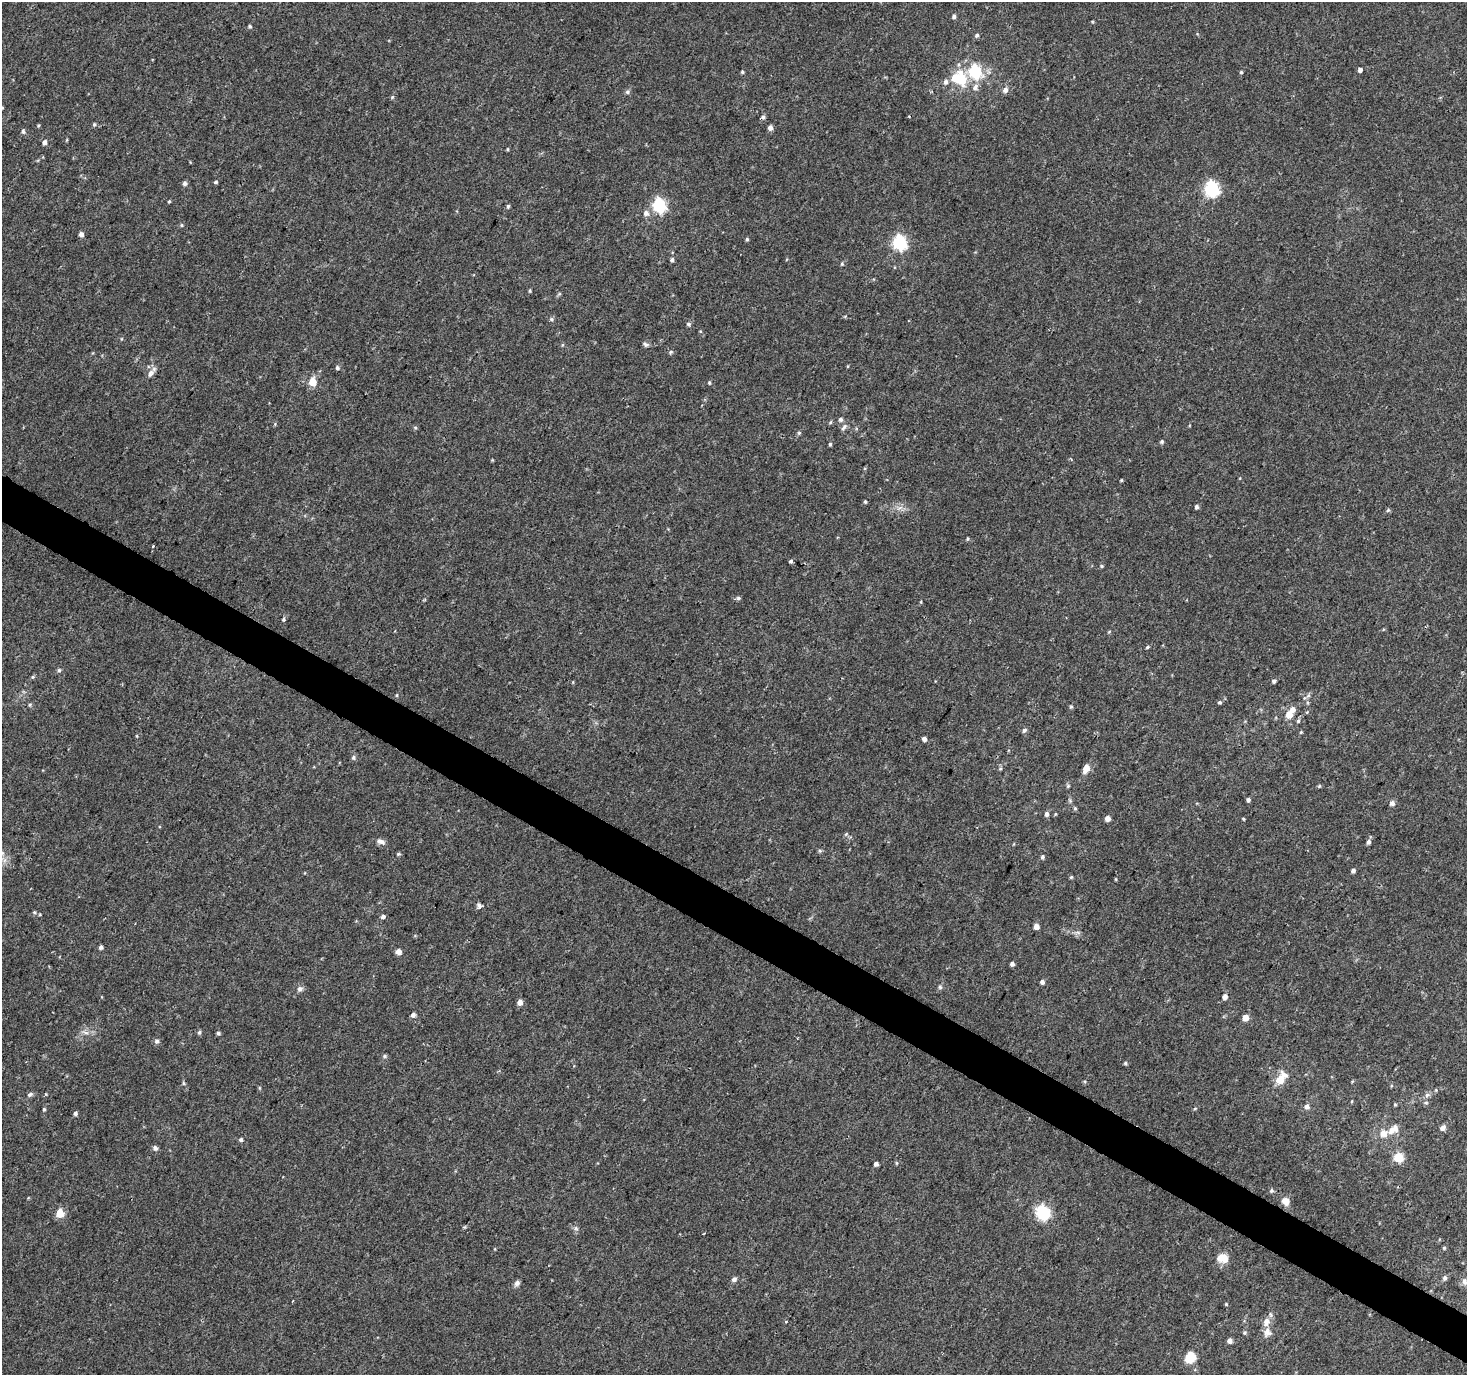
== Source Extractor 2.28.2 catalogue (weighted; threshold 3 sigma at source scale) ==
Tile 6 of 4 x 4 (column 2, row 2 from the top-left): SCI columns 1466-2930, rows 2937-4309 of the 5865 x 5939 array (HDU 1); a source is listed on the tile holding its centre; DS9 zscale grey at full resolution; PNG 1469 x 1377 px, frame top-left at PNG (2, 2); no overlay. Shown black and unused: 3% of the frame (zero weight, under 2 of 3 exposures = <1% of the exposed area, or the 3 px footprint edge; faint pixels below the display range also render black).
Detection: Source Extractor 2.28.2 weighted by HDU 2 'WHT'; one run over the whole footprint, this tile lists its part. Background 0.0226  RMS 0.0054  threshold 0.0244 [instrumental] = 3 sigma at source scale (4.5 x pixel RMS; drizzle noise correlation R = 1.50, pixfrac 1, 0.0396/0.0396 arcsec/px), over >= 5 px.
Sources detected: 153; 1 inside a brighter object's white glare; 1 cosmic-ray / hot-pixel residue — not listed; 2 inside a brighter listed object's ellipse — not listed separately; the other 149 listed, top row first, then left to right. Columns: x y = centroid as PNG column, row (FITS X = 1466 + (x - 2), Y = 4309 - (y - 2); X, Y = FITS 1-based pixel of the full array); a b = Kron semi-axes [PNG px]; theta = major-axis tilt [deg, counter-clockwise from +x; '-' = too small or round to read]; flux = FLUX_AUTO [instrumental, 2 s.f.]
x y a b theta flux
954 17 5 4 - 1.3
250 26 5 5 - 0.8
977 35 5 5 - 1.1
1360 70 4 4 - 5.3
975 71 7 6 - 60
742 72 5 4 - 0.61
1241 72 4 4 - 0.68
961 79 7 5 -78 27
946 82 7 6 - 1.6
975 87 8 6 73 2.2
1005 90 7 6 - 2.1
627 92 6 6 - 1.2
392 97 5 4 - 0.7
763 117 6 5 - 1.2
94 124 6 4 68 0.77
770 128 6 5 - 2.1
23 131 6 5 - 1.2
44 142 6 5 - 1.9
507 149 5 3 - 0.54
216 182 4 4 - 0.77
185 183 5 5 - 1.5
1212 189 7 6 - 110
169 201 4 3 - 0.6
659 205 7 6 - 81
508 206 6 4 75 0.84
646 213 7 7 - 2.2
181 225 5 4 - 0.69
81 234 5 4 - 2.5
747 239 4 4 - 0.85
900 243 7 6 - 90
672 260 5 5 - 1.2
842 264 5 4 - 0.73
530 290 4 4 - 0.58
551 319 6 5 - 0.93
689 324 6 5 - 0.94
646 344 8 6 -21 1.3
562 345 6 3 71 0.54
671 352 6 4 23 0.9
848 366 5 3 - 0.41
337 368 5 5 - 1.2
150 374 13 7 52 2.6
312 382 6 5 - 11
709 383 5 3 - 0.69
840 419 6 6 - 1.3
831 422 5 3 - 0.62
844 427 10 5 50 1.6
415 428 5 4 - 0.73
799 433 6 5 - 0.78
1162 442 5 4 - 0.92
830 444 4 4 - 0.72
1121 480 3 3 - 0.6
865 502 4 3 - 0.68
1196 507 5 4 - 1.2
1388 510 5 5 - 0.84
967 538 6 3 90 0.58
791 561 4 4 - 1
1102 566 4 4 - 0.66
738 598 6 5 - 0.98
921 602 5 3 - 0.47
283 619 6 5 - 0.9
1109 632 5 3 - 0.5
1147 647 5 3 - 0.69
59 670 5 5 - 0.9
33 677 5 4 - 0.73
1274 681 5 5 - 1.1
397 695 5 3 - 0.51
1308 696 6 4 19 1
1219 702 5 4 - 0.78
30 705 5 4 - 0.75
1071 706 5 4 - 0.72
1293 709 7 6 - 2.7
1289 714 6 6 - 6.8
1298 721 6 4 76 0.94
1024 730 6 5 - 1.3
1301 732 5 3 - 0.51
137 736 5 3 - 0.39
924 739 5 5 - 1.7
353 757 7 5 88 1.1
1086 768 7 5 68 6.9
1068 786 6 5 - 0.78
1319 786 5 4 - 0.59
1248 800 4 4 - 1.1
1392 803 6 6 - 2
1075 808 5 5 - 0.66
1047 814 6 5 - 1.5
1107 818 5 5 - 3.1
1243 819 4 3 - 0.52
846 834 5 5 - 0.68
381 841 12 7 -22 2.3
1368 842 7 5 77 1.7
820 851 6 4 -19 0.75
398 854 5 4 - 0.75
1042 857 5 5 - 0.92
1353 871 5 4 - 1.4
1071 877 5 4 - 0.63
1116 879 5 3 - 0.46
479 906 9 5 -60 1.6
34 912 5 4 - 0.67
383 917 5 4 - 1.4
1036 926 5 5 - 3.4
101 947 4 4 - 1.5
398 952 5 5 - 3.8
1012 964 4 4 - 1.5
1042 982 5 5 - 1.5
940 987 6 6 - 1
300 989 8 7 - 1.7
1225 997 6 5 - 2
520 1002 5 5 - 3.2
413 1015 5 5 - 1.7
1245 1018 5 5 - 4.5
86 1032 9 4 -9 1.8
199 1032 6 4 67 0.87
218 1033 4 4 - 1
157 1041 6 6 - 1.5
384 1056 6 5 - 0.89
1125 1063 4 4 - 0.76
1281 1079 15 9 56 8.8
183 1083 5 4 - 0.7
30 1094 8 5 28 1.3
1427 1095 7 6 - 1.5
1426 1102 6 4 -1 0.72
1395 1105 5 3 - 0.58
1307 1106 6 6 - 1.8
1195 1108 5 3 - 0.52
44 1109 4 4 - 0.73
75 1114 5 5 - 1.3
1443 1128 8 6 42 2.2
1393 1130 17 9 35 4.9
241 1140 5 5 - 1
155 1148 6 5 - 1.8
1398 1157 6 5 - 28
896 1163 5 3 - 0.54
876 1164 4 4 - 1.7
1272 1190 6 6 - 1
1285 1201 10 9 - 4.2
60 1213 5 5 - 15
1043 1213 13 11 -50 25
576 1228 7 5 -45 1.2
1444 1248 5 4 - 0.58
1222 1258 14 10 -11 6.9
1445 1278 6 6 - 1.4
734 1279 6 5 - 1.7
1464 1281 10 7 -71 2.2
517 1283 8 6 54 1.7
1226 1304 4 4 - 0.53
1266 1322 12 8 70 4.4
1245 1333 6 5 - 0.83
1229 1341 5 5 - 2.3
1190 1357 12 10 61 10